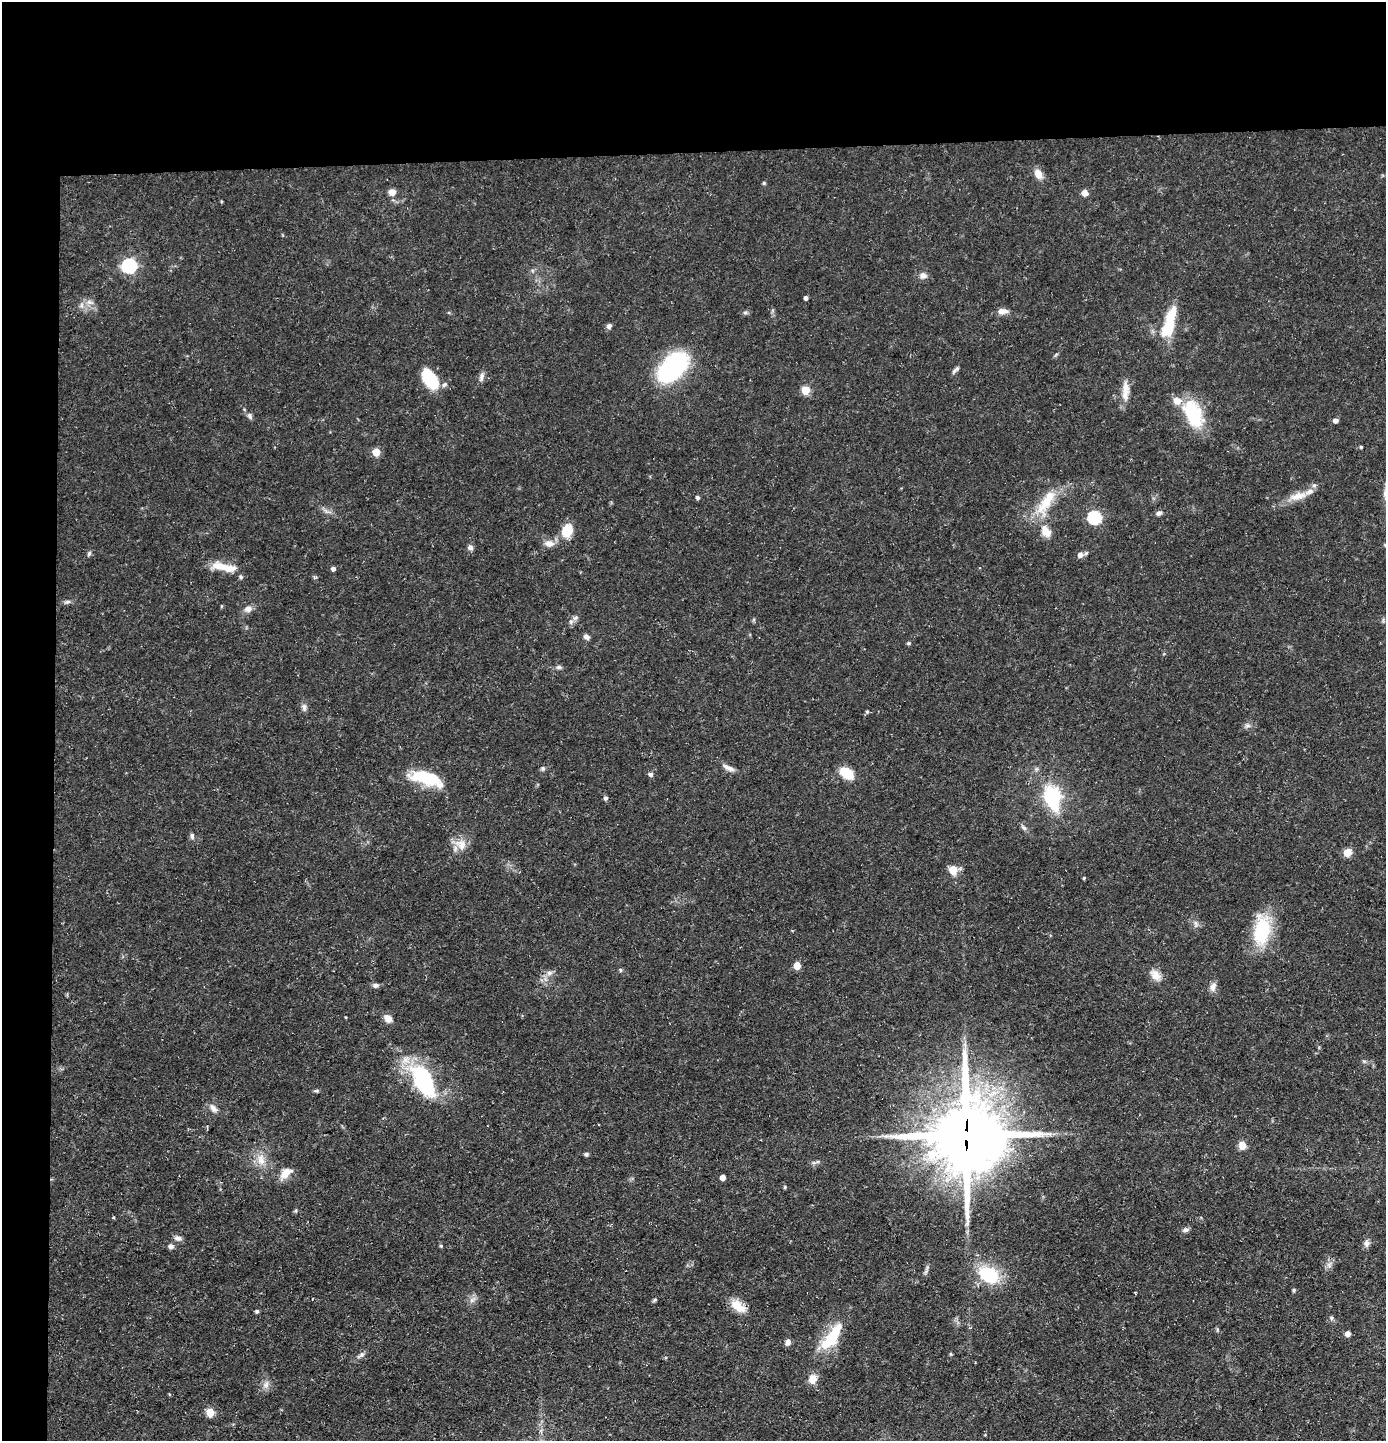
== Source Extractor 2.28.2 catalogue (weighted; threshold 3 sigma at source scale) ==
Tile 1 of 3 x 3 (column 1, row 1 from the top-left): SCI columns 72-1455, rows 2879-4317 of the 4292 x 4317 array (HDU 1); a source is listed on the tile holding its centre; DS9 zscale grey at full resolution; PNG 1388 x 1443 px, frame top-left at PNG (2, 2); no overlay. Shown black and unused: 14% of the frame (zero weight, under 3 of 5 exposures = <1% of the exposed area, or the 3 px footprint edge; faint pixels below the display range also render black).
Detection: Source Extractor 2.28.2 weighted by HDU 2 'WHT'; one run over the whole footprint, this tile lists its part. Background 0.0975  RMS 0.0046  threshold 0.0207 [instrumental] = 3 sigma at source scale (4.5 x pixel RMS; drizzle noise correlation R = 1.50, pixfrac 1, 0.05/0.05 arcsec/px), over >= 5 px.
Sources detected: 114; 3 inside a brighter object's white glare — not listed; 5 inside a brighter listed object's ellipse — not listed separately; the other 106 listed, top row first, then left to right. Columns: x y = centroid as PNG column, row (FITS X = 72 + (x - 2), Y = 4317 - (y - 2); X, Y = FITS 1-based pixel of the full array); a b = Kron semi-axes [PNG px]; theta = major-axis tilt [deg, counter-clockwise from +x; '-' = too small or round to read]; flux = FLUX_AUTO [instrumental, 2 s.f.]
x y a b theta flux
1038 174 10 7 -60 5.1
764 183 5 4 - 0.58
392 192 7 7 - 3.6
1085 193 8 7 - 2.3
221 201 5 3 - 0.45
129 266 6 6 - 91
923 275 9 9 - 2.3
806 298 4 4 - 1.2
89 302 10 5 -26 2
1002 311 14 8 4 2.9
745 312 6 5 - 0.85
1169 323 42 12 73 18
609 326 6 6 - 1.4
672 368 26 15 43 86
955 370 12 4 41 1.3
481 377 13 6 78 1.9
431 380 20 14 -63 16
1125 387 19 10 89 5.2
805 390 5 5 - 17
1193 413 33 19 -64 27
250 416 9 6 -64 1.4
1336 420 5 4 - 2.1
1361 447 4 4 - 0.53
376 452 5 5 - 11
1298 496 26 10 16 6.9
697 497 4 4 - 1.1
1046 503 40 16 59 16
1159 513 8 6 22 1.5
1094 517 6 6 - 60
567 531 12 9 72 13
1046 531 16 10 -60 6.1
549 543 12 8 -4 3.6
470 547 7 7 - 1.6
89 553 7 5 74 0.94
1080 555 7 6 - 2.7
225 567 32 9 -12 9.6
333 569 4 4 - 1.6
67 602 10 4 5 1.2
221 606 5 3 - 0.44
248 609 11 9 18 2.7
575 618 9 6 17 1.6
586 637 8 6 -21 1.6
908 643 5 4 - 0.83
558 667 8 5 0 1.2
304 707 11 6 -81 1.7
867 711 6 4 70 0.7
1247 725 9 5 -6 1.4
543 768 6 5 - 0.87
728 768 18 6 -25 2.7
847 773 11 7 -37 17
650 774 5 5 - 1.5
428 779 35 16 -15 19
1052 796 11 8 -75 87
606 798 5 5 - 1.3
1024 827 10 5 -41 1.3
192 836 9 5 -89 1.2
461 844 19 13 -34 5.6
1347 853 5 5 - 12
953 870 6 5 - 12
1084 878 3 3 - 0.58
1196 924 10 6 -85 1.6
1262 930 38 19 83 27
797 966 5 5 - 9
620 970 6 4 -88 0.61
549 973 8 7 - 1.9
1155 975 17 11 -49 4.5
376 985 8 6 2 1.4
1213 987 12 7 73 2.7
388 1018 10 8 -43 3.5
1364 1061 6 4 -18 0.73
424 1082 43 22 -60 45
316 1091 6 4 -7 0.77
214 1108 13 7 -49 2.5
966 1135 25 23 89 4300
1242 1145 9 8 - 4.1
586 1154 6 5 - 0.86
261 1160 18 11 -85 6
814 1163 6 4 0 0.95
286 1173 15 9 41 6.2
722 1177 4 4 - 3.7
785 1187 5 4 - 0.51
113 1218 4 3 - 0.37
1185 1230 9 6 12 1.4
178 1238 10 7 -13 1.9
1367 1243 9 8 - 2
171 1246 7 6 - 1.7
441 1246 4 4 - 0.62
1329 1265 8 7 - 1.9
927 1269 14 4 68 1.2
990 1275 19 13 -30 28
1294 1290 5 4 - 0.69
472 1300 11 6 43 1.9
655 1300 6 4 46 0.66
738 1306 21 11 -37 7.3
257 1311 4 4 - 0.98
1331 1318 6 5 - 0.92
1217 1330 6 3 74 0.56
1348 1334 5 4 - 2.8
830 1339 37 15 50 17
788 1342 7 6 - 2
951 1354 5 4 - 0.52
361 1355 12 6 38 1.7
812 1379 11 9 78 4.9
266 1384 12 8 73 2.7
169 1394 5 3 - 0.37
210 1412 5 5 - 14
Overlapping masked pixels (flux is a lower limit): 1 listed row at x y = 966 1135